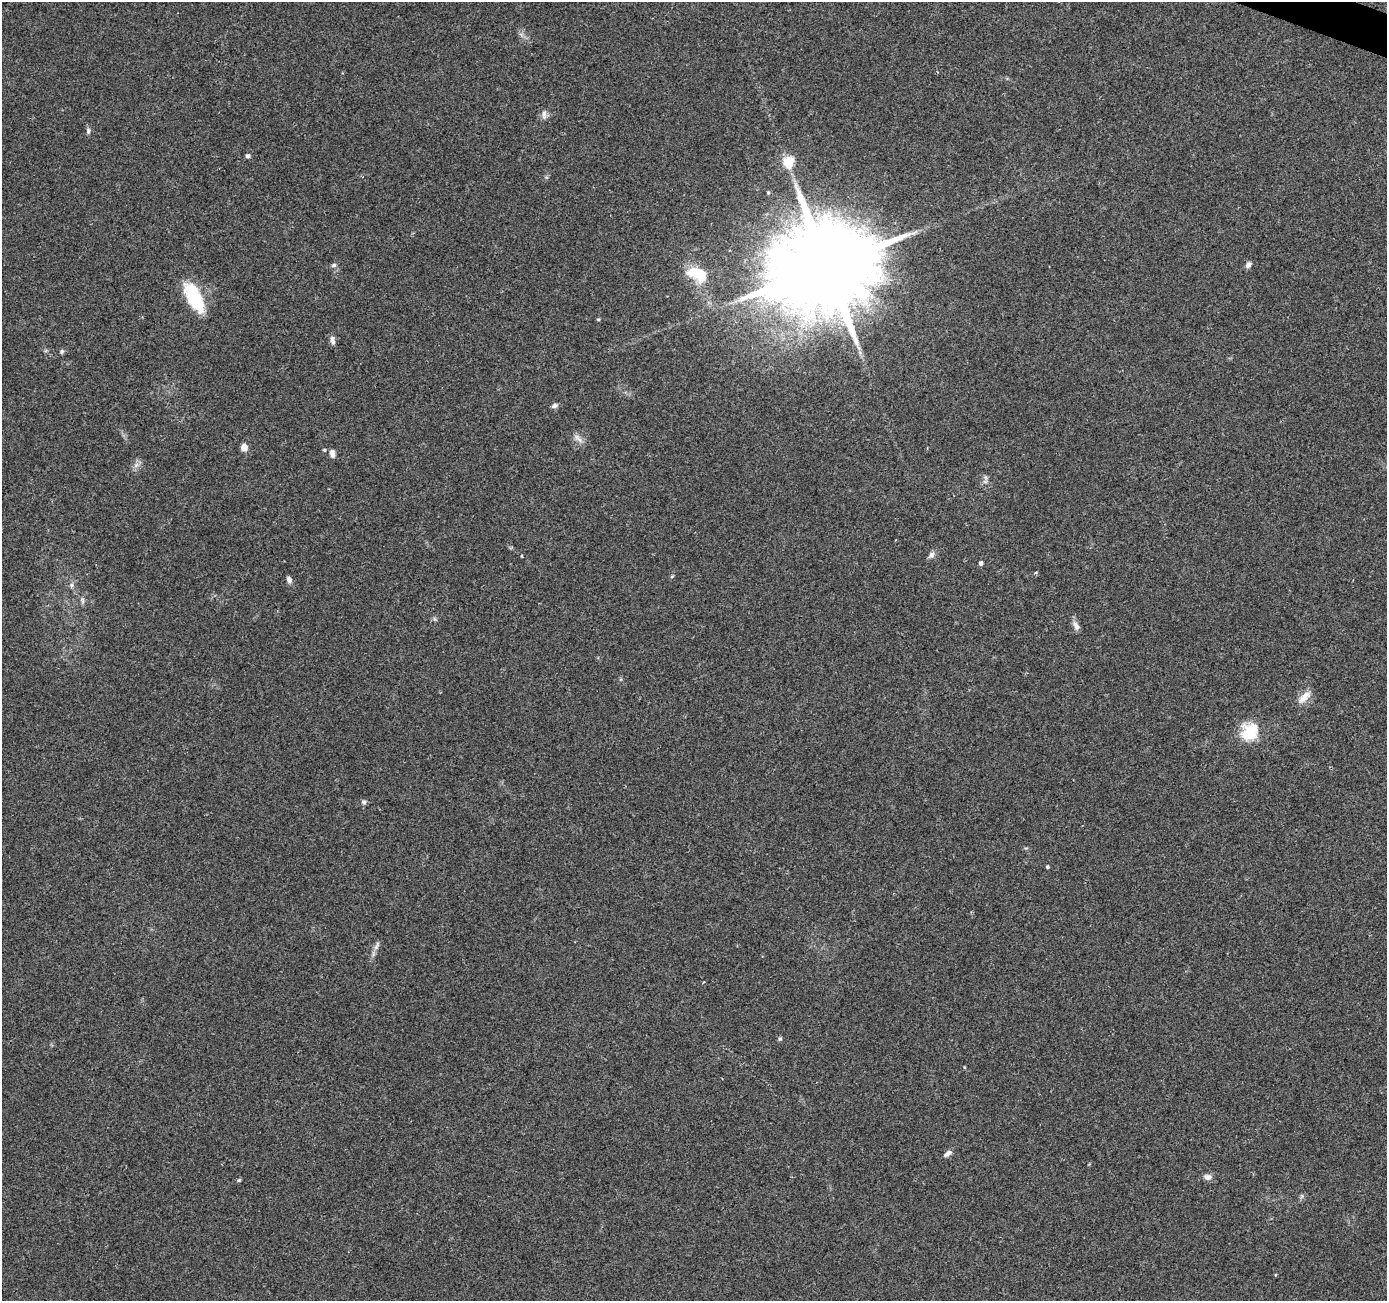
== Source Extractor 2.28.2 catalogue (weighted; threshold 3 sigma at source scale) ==
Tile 10 of 4 x 4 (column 2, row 3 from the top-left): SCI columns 1392-2776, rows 1575-2873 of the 5547 x 5680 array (HDU 1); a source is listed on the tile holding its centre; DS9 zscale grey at full resolution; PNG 1389 x 1303 px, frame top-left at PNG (2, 2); no overlay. Shown black and unused: <1% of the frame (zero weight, under 2 of 3 exposures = <1% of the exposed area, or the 3 px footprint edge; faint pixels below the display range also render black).
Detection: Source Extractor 2.28.2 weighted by HDU 2 'WHT'; one run over the whole footprint, this tile lists its part. Background 0.0544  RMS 0.0058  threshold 0.0262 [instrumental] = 3 sigma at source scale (4.5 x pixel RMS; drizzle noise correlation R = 1.50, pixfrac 1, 0.0396/0.0396 arcsec/px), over >= 5 px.
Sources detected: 39; all 39 listed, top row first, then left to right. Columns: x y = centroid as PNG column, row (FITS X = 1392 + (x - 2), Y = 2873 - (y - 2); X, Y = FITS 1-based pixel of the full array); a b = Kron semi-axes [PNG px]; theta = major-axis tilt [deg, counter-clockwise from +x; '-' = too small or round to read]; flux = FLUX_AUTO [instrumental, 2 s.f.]
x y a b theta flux
544 115 13 6 -90 2.2
88 131 8 5 80 1.4
248 156 5 4 - 1.8
788 162 6 5 - 46
768 193 4 3 - 0.63
334 265 7 5 16 1.2
1248 265 8 6 53 2.2
826 267 27 23 42 13000
697 274 25 14 -24 18
194 297 36 14 -63 31
598 319 5 3 - 0.62
332 340 12 6 -82 2.3
62 351 7 5 74 1
554 406 8 5 19 1.8
580 440 11 5 -45 2.5
244 447 7 6 - 5.4
324 450 4 4 - 0.64
332 453 9 6 -76 2.8
136 465 9 5 45 2
986 478 8 5 -59 1.4
931 555 10 7 53 2.3
522 556 4 2 - 0.48
981 563 4 4 - 1.8
672 576 6 3 19 0.59
289 580 8 6 -66 2
71 585 6 5 - 1.3
82 600 8 6 -69 1.5
1076 626 14 7 -65 2.7
1304 697 20 9 44 5.6
1250 731 21 17 50 21
364 802 6 6 - 1.4
1047 867 4 4 - 0.84
377 946 14 5 62 2.3
780 1039 6 5 - 0.84
964 1067 5 3 - 0.43
948 1153 12 5 35 2.3
1208 1177 11 7 -5 2.8
239 1180 6 4 44 0.79
1302 1196 7 4 71 1